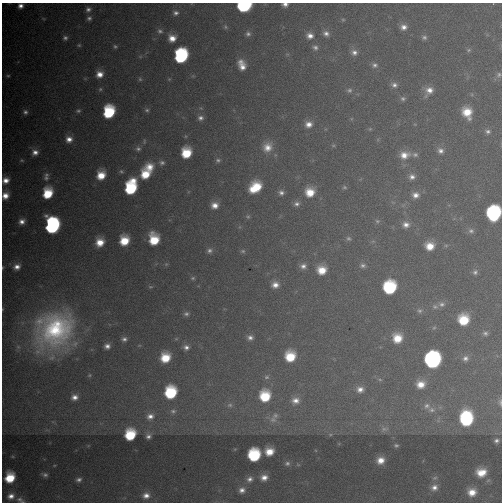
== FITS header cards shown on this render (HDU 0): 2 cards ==
NAXIS1  =                  500
NAXIS2  =                  500

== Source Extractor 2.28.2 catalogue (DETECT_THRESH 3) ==
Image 500 x 500 px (HDU 0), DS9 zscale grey, 1 PNG px = 1 image px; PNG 504 x 504 px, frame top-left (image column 1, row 500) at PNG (2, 3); no overlay
Background 4970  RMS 54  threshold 163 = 3 sigma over >= 5 px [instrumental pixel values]
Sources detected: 157; all 157 listed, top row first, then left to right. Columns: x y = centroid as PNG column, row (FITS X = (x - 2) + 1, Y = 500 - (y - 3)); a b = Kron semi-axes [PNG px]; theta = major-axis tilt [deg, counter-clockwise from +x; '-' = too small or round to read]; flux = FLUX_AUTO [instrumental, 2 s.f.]
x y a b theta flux
285 4 6 4 0 1.6e+04
244 5 8 6 6 7.4e+05
20 6 5 5 - 1.9e+04
88 9 7 6 - 1.3e+04
176 13 8 6 0 1.4e+04
89 18 6 6 - 1.1e+04
343 20 6 4 -1 4.4e+03
225 27 7 5 -49 7.8e+03
403 27 7 6 - 2.2e+04
160 31 8 7 - 1.2e+04
326 33 9 7 -27 1.8e+04
248 34 7 7 - 1.3e+04
310 36 9 8 - 2.7e+04
424 37 7 6 - 1.0e+04
65 38 6 5 - 1.1e+04
172 38 8 8 - 4.1e+04
79 45 5 4 - 5.2e+03
115 46 5 5 - 6.5e+03
315 47 8 7 - 1.4e+04
469 50 7 5 22 7.0e+03
354 52 9 7 -19 1.9e+04
287 54 6 4 -18 4.7e+03
181 56 10 9 - 4.9e+05
242 65 12 8 -71 4.4e+04
375 65 8 7 - 1.3e+04
99 74 8 7 - 3.7e+04
499 75 8 7 - 1.1e+04
8 76 6 4 2 6.0e+03
140 79 6 5 - 6.0e+03
394 85 8 6 -10 1.6e+04
100 89 6 5 - 6.2e+03
349 90 8 6 15 1.0e+04
429 91 12 9 51 3.6e+04
403 99 7 6 - 9.5e+03
147 110 6 5 - 7.7e+03
78 111 7 5 9 8.2e+03
25 112 7 7 - 1.3e+04
109 112 10 8 76 2.5e+05
467 112 10 8 -65 7.7e+04
200 118 8 6 -7 1.6e+04
308 124 8 7 - 2.9e+04
370 129 5 4 - 4.3e+03
488 131 8 6 -12 1.2e+04
185 136 5 3 - 4.0e+03
69 139 8 8 - 3.1e+04
144 141 7 4 73 6.3e+03
333 145 6 4 0 4.4e+03
267 147 13 12 - 4.8e+04
138 149 7 6 - 1.1e+04
440 151 8 7 - 1.8e+04
35 152 8 8 - 2.6e+04
186 153 9 8 - 1.2e+05
404 155 12 9 12 4.4e+04
415 155 8 6 -13 9.6e+03
22 160 6 5 - 5.9e+03
218 160 7 6 - 9.5e+03
162 163 8 7 - 1.2e+04
149 167 11 10 - 5.1e+04
121 171 6 6 - 7.3e+03
145 174 9 8 - 9.1e+04
46 175 8 7 - 1.1e+04
101 175 9 7 73 7.3e+04
412 177 7 6 - 1.7e+04
46 178 9 7 -14 1.4e+04
6 180 9 7 40 3.3e+04
131 187 12 8 74 2.9e+05
255 187 12 9 38 1.3e+05
344 187 7 5 -1 6.5e+03
310 192 9 9 - 7.5e+04
48 193 9 7 74 1.3e+05
281 193 7 6 - 1.5e+04
5 195 8 7 - 4.0e+04
415 195 8 7 - 2.4e+04
296 204 8 7 - 1.5e+04
215 205 8 7 - 3.3e+04
493 213 11 10 - 5.0e+05
248 216 6 5 - 6.3e+03
22 221 7 6 - 2.3e+04
377 221 7 5 -4 7.2e+03
406 225 9 7 3 2.4e+04
52 226 11 9 85 8.3e+05
471 231 8 7 - 1.2e+04
348 238 8 6 -40 8.7e+03
154 239 10 8 -77 1.2e+05
124 240 9 8 - 9.6e+04
100 242 8 8 - 6.0e+04
430 246 8 7 - 5.7e+04
209 251 7 6 - 1.3e+04
243 251 7 5 13 7.1e+03
363 265 8 6 0 1.2e+04
303 266 8 7 - 1.9e+04
2 267 5 3 - 3.7e+03
17 267 8 7 - 2.5e+04
322 270 8 8 - 6.8e+04
475 272 7 7 - 1.2e+04
193 278 6 5 - 6.5e+03
275 285 8 7 - 2.8e+04
150 287 6 4 -6 5.6e+03
390 287 10 10 - 2.9e+05
442 304 10 8 1 1.6e+04
435 307 9 7 -2 1.2e+04
420 311 8 7 - 1.0e+04
186 314 8 7 - 1.2e+04
464 320 9 9 - 1.2e+05
434 328 6 5 - 5.7e+03
54 330 44 37 43 6.7e+05
485 333 7 6 - 1.1e+04
250 337 7 6 - 1.6e+04
397 338 9 9 - 7.5e+04
124 339 7 6 - 1.3e+04
176 339 6 4 18 4.5e+03
107 346 6 6 - 1.8e+04
186 347 8 7 - 1.8e+04
290 356 10 9 - 1.2e+05
165 357 9 9 - 1.0e+05
465 358 8 8 - 1.6e+04
432 360 10 10 - 1.0e+06
266 377 8 6 2 1.1e+04
380 380 6 4 -3 5.7e+03
421 384 11 9 7 5.3e+04
360 389 10 9 - 2.9e+04
171 392 10 9 - 2.3e+05
265 396 12 11 - 1.6e+05
74 397 7 6 - 2.4e+04
295 401 13 12 - 4.6e+04
500 402 9 4 -86 8.2e+03
230 405 9 7 3 1.7e+04
427 406 10 9 - 2.5e+04
431 410 12 8 -7 2.4e+04
173 411 9 8 - 1.8e+04
275 415 11 10 - 3.0e+04
150 416 12 9 20 3.4e+04
466 418 12 10 -90 3.3e+05
273 420 20 10 -20 4.9e+04
384 429 13 8 5 2.1e+04
330 434 6 4 0 5.4e+03
130 435 9 8 - 1.6e+05
148 436 8 7 - 1.6e+04
496 441 4 4 - 9.2e+03
396 445 5 4 - 7.1e+03
269 451 8 7 - 5.9e+04
254 455 9 9 - 2.7e+05
381 460 9 8 - 4.4e+04
287 463 8 6 2 1.1e+04
481 472 13 11 6 7.4e+04
45 475 8 6 -18 1.3e+04
264 477 9 8 - 3.2e+04
10 478 9 8 - 1.2e+05
435 478 10 7 21 1.4e+04
250 479 11 9 33 2.5e+04
79 480 9 6 22 1.6e+04
434 487 12 10 26 3.6e+04
242 490 10 9 - 2.8e+04
472 492 12 12 - 6.9e+04
146 495 11 10 - 3.9e+04
11 496 11 9 25 3.7e+04
20 500 14 8 -21 2.5e+04
At the frame edge (FLAGS 8, measured only in part): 10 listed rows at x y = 285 4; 244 5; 20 6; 6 180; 5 195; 493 213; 2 267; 54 330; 500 402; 20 500